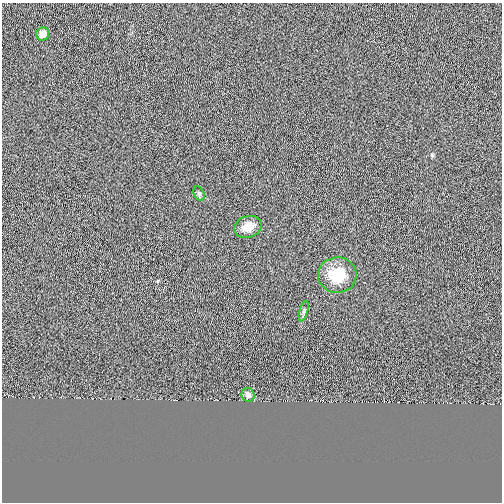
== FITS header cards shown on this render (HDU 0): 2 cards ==
NAXIS1  =                  500
NAXIS2  =                  500

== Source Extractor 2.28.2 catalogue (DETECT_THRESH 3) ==
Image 500 x 500 px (HDU 0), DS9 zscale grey, 1 PNG px = 1 image px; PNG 504 x 504 px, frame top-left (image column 1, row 500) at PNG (2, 3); each listed source drawn as its Kron ellipse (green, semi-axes under 4 px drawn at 4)
Background -2.38e-04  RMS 0.044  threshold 0.133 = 3 sigma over >= 5 px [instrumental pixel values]
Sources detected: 6; all 6 listed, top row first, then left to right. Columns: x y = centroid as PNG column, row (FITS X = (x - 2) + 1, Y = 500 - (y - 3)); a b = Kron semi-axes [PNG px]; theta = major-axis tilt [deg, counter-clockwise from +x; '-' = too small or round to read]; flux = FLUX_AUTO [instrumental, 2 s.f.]
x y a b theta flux
43 34 7 6 - 29
199 193 8 5 -64 5.7
248 227 14 10 19 37
337 275 19 17 -3 88
304 311 10 3 75 6.4
248 395 7 6 - 14